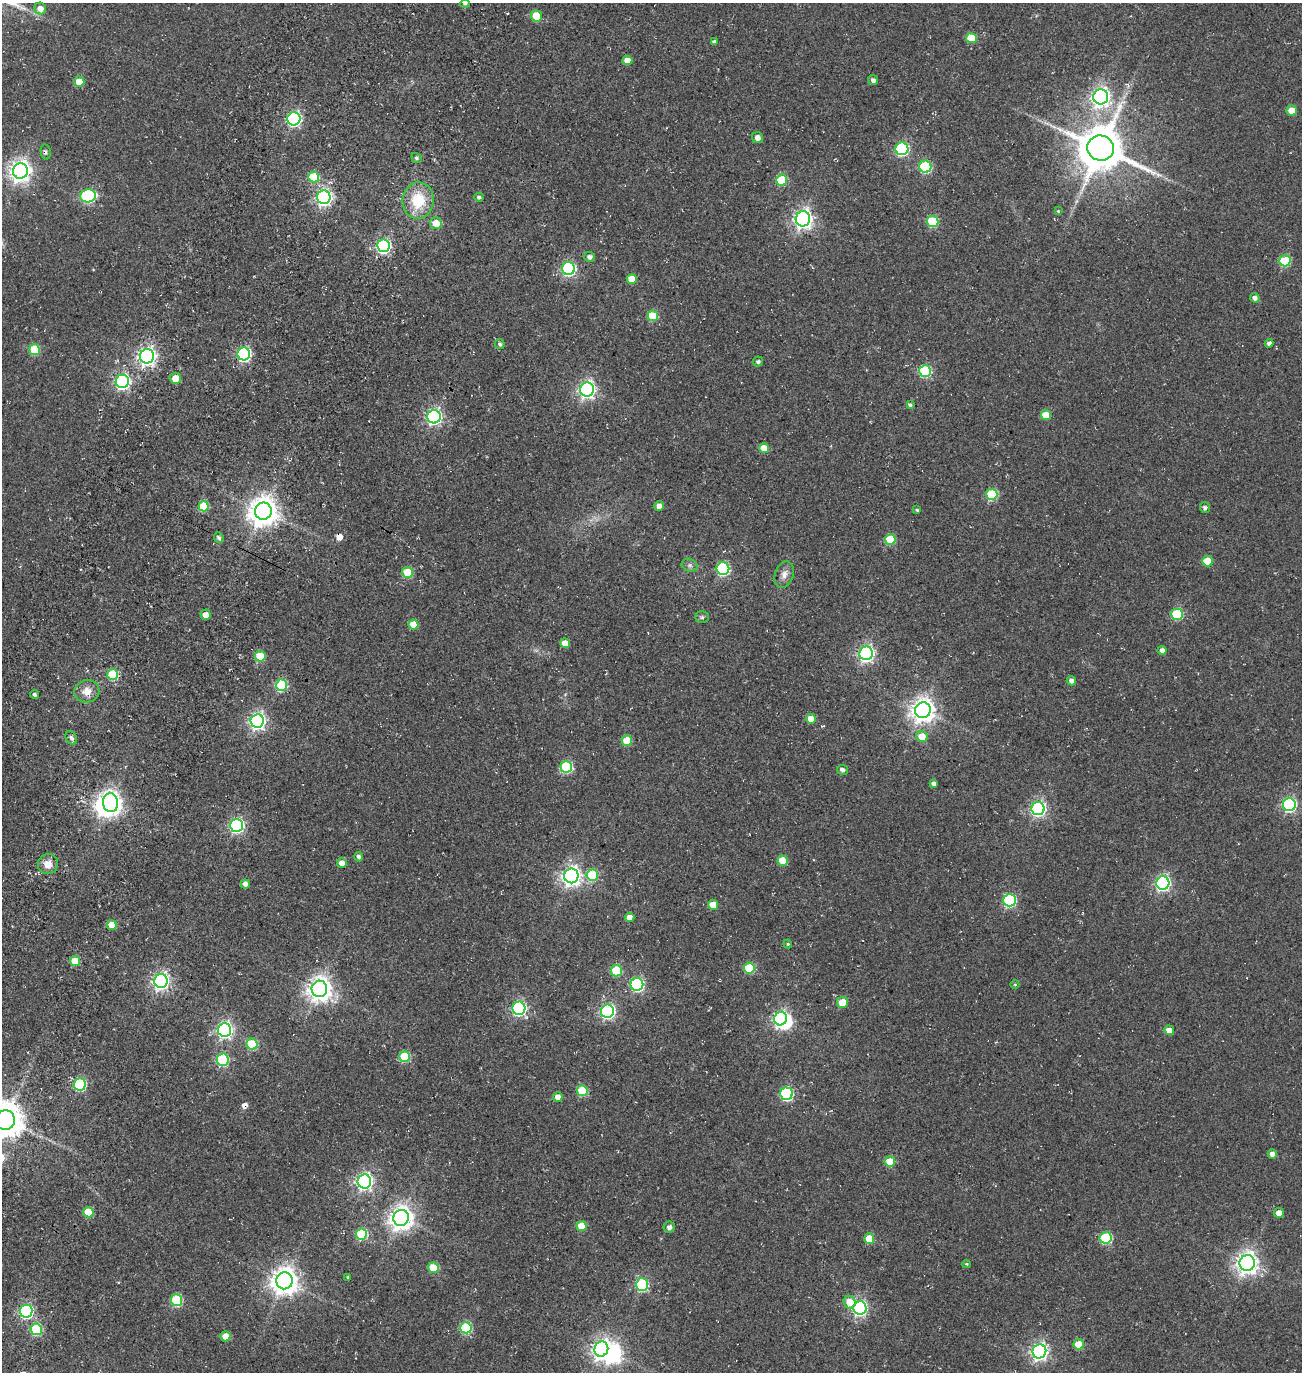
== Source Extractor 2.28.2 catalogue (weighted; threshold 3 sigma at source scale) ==
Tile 7 of 4 x 4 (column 3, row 2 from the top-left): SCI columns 3082-4381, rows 2987-4356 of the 5922 x 5903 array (HDU 1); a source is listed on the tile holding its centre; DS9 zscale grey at full resolution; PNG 1304 x 1374 px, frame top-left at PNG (2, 3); each listed source drawn as its Kron ellipse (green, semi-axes under 4 px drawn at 4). Shown black and unused: <1% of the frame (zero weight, under 3 of 5 exposures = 11% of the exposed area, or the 3 px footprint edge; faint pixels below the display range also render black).
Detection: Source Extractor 2.28.2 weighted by HDU 2 'WHT'; one run over the whole footprint, this tile lists its part. Background 0.0558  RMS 0.026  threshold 0.117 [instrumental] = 3 sigma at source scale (4.5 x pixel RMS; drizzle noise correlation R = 1.50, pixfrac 1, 0.05/0.05 arcsec/px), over >= 5 px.
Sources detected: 154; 3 inside a brighter object's white glare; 2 cosmic-ray / hot-pixel residue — neither listed nor drawn; the other 149 listed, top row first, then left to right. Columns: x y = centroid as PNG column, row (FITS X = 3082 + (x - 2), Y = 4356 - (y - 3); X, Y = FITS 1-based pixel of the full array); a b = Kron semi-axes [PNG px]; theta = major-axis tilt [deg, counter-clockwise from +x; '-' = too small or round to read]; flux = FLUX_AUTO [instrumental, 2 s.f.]
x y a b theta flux
465 4 4 4 - 3.4
40 9 6 5 - 18
536 16 5 5 - 62
971 38 5 5 - 63
714 42 4 4 - 4.8
627 60 5 4 - 22
873 80 5 5 - 7.7
79 82 5 5 - 43
1101 97 7 7 - 1000
1292 110 5 5 - 30
294 119 6 6 - 480
758 138 5 5 - 12
1101 148 13 12 - 11000
902 149 6 6 - 330
46 152 7 5 -78 5.7
417 158 5 4 - 4.3
925 167 6 6 - 210
20 171 8 7 - 1500
314 177 5 5 - 100
782 180 5 5 - 110
88 196 8 6 10 280
324 197 7 6 - 750
479 197 5 4 - 5.7
418 200 18 16 82 82
1058 211 4 4 - 2.5
803 219 7 7 - 1100
933 221 6 5 - 140
436 223 6 6 - 35
383 246 6 6 - 460
590 257 5 5 - 8.7
1285 261 5 5 - 150
568 269 6 6 - 440
632 279 5 5 - 40
1255 298 5 4 - 9.4
653 316 5 5 - 89
1269 343 4 4 - 7.9
500 344 5 4 - 6
34 350 5 5 - 110
244 354 6 6 - 410
147 356 7 7 - 970
758 361 5 4 - 4.7
925 371 6 6 - 200
175 378 5 5 - 31
122 381 7 6 - 550
587 389 7 7 - 870
910 405 4 3 - 4.9
1046 415 5 5 - 45
434 417 7 6 - 590
764 448 5 5 - 45
992 494 5 5 - 150
203 506 5 5 - 82
659 506 5 4 - 13
1205 507 6 5 - 5.1
917 510 4 3 - 2.8
263 511 8 8 - 3300
219 538 5 5 - 6.5
890 540 5 5 - 98
1207 561 5 5 - 48
690 565 8 6 -20 7
723 569 6 6 - 320
407 572 5 5 - 84
784 575 13 9 71 17
1177 614 6 5 - 150
206 615 5 5 - 17
702 617 7 6 - 4.7
413 624 5 5 - 42
565 643 5 4 - 28
1162 650 4 4 - 10
866 653 7 6 - 710
260 656 5 5 - 75
113 674 5 5 - 140
1071 681 4 4 - 9.9
281 685 6 5 - 160
87 691 12 11 - 25
34 694 4 4 - 5.7
923 710 8 7 - 2100
811 719 5 5 - 40
257 721 7 6 - 780
922 736 6 5 - 37
71 738 7 5 -59 6.7
627 741 5 5 - 62
566 767 6 5 - 220
843 770 5 5 - 7
934 784 4 4 - 8.2
111 803 9 7 -78 1200
1289 805 6 6 - 420
1038 809 6 6 - 600
236 825 6 6 - 500
359 857 4 4 - 7.2
783 861 5 5 - 64
342 863 5 5 - 18
48 864 10 9 - 23
592 875 6 5 - 120
571 876 7 7 - 1200
1163 883 6 6 - 550
245 884 5 4 - 15
1010 900 6 6 - 290
713 905 5 5 - 36
630 917 5 4 - 19
112 925 5 5 - 48
788 944 4 4 - 2.8
75 961 5 5 - 54
749 968 5 5 - 120
616 971 6 5 - 120
161 981 7 6 - 820
637 985 6 6 - 350
1015 985 4 3 - 2
319 989 8 8 - 2100
842 1002 5 5 - 47
519 1008 6 6 - 490
607 1011 6 6 - 520
781 1019 7 6 - 510
224 1030 7 6 - 680
1169 1030 5 4 - 20
252 1044 5 5 - 140
405 1057 5 5 - 120
223 1060 6 6 - 240
80 1084 6 6 - 250
582 1091 5 5 - 110
786 1094 6 6 - 320
558 1097 5 5 - 15
5 1120 10 9 - 5800
1272 1154 4 4 - 14
890 1161 5 5 - 60
364 1181 7 7 - 800
88 1212 5 5 - 55
1279 1213 5 5 - 19
401 1218 8 7 - 2100
582 1226 5 5 - 53
669 1227 5 5 - 8.5
361 1234 5 5 - 140
1106 1238 6 6 - 180
869 1239 5 5 - 56
1247 1263 8 7 - 1700
966 1264 4 3 - 2.7
433 1268 5 5 - 72
348 1277 3 2 - 2.2
284 1281 8 8 - 2800
642 1285 6 6 - 250
176 1300 6 5 - 200
850 1302 6 6 - 40
860 1308 7 6 - 570
26 1311 6 6 - 420
466 1328 6 5 - 170
36 1329 6 5 - 170
225 1336 5 5 - 27
1079 1344 5 5 - 59
601 1349 8 7 - 1100
1039 1351 7 7 - 850
Overlapping masked pixels (flux is a lower limit): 2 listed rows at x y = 281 685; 26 1311
Isophote crosses this tile's border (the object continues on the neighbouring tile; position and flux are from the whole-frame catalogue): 1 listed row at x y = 5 1120